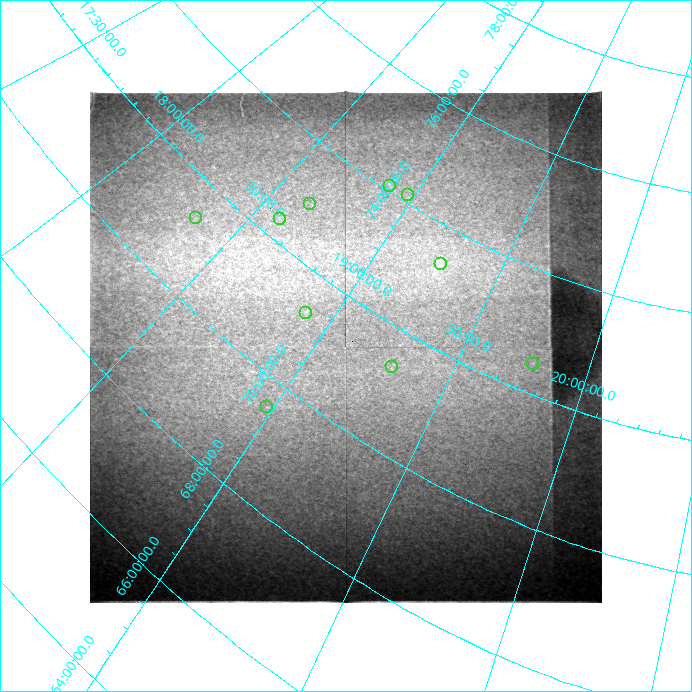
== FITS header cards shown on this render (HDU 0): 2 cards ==
NAXIS1  =                  512 / length of data axis 1
NAXIS2  =                  512 / length of data axis 2

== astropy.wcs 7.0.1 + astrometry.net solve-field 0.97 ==
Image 512 x 512 px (HDU 0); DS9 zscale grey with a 90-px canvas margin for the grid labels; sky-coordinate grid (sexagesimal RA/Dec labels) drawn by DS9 from the SOLVED WCS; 10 Tycho-2 reference stars matched to detected sources circled (green)
Header WCS: none
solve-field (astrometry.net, Tycho-2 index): SOLVED blind (the file carries no WCS)
Solved WCS: RA---TAN-SIP/DEC--TAN-SIP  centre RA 19:05:57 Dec +71:13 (286.49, +71.22 deg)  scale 65.9 x 63.4 arcsec/px (non-square pixels)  FOV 562.7' x 540.7'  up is -33 deg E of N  parity flipped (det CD > 0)
(file carries no celestial WCS; the grid is the blind solution)
Tycho-2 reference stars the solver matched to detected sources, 10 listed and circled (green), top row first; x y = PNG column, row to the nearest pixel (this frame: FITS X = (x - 90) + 1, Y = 512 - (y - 93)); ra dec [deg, ICRS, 3 dp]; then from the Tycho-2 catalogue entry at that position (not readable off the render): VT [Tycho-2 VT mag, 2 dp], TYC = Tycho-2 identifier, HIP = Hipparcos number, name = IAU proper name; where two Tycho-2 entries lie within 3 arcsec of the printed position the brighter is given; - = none
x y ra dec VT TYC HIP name
390 188 283.269 +74.088 7.53 4443-795-1 92677 -
408 197 284.657 +74.133 7.05 4443-1826-1 93165 -
310 206 279.770 +72.959 7.47 4438-280-1 91450 -
196 220 275.189 +71.338 4.21 4437-1492-1 89908 -
280 221 278.978 +72.380 6.94 4438-1527-1 91163 -
441 266 288.888 +73.355 4.59 4456-2107-1 94648 -
306 315 283.599 +71.297 4.94 4439-1995-1 92782 -
533 366 296.725 +72.465 7.68 4453-1252-1 97332 -
392 369 289.343 +71.347 7.15 4452-1214-1 94802 -
267 409 284.719 +69.531 6.48 4435-2434-1 93187 -